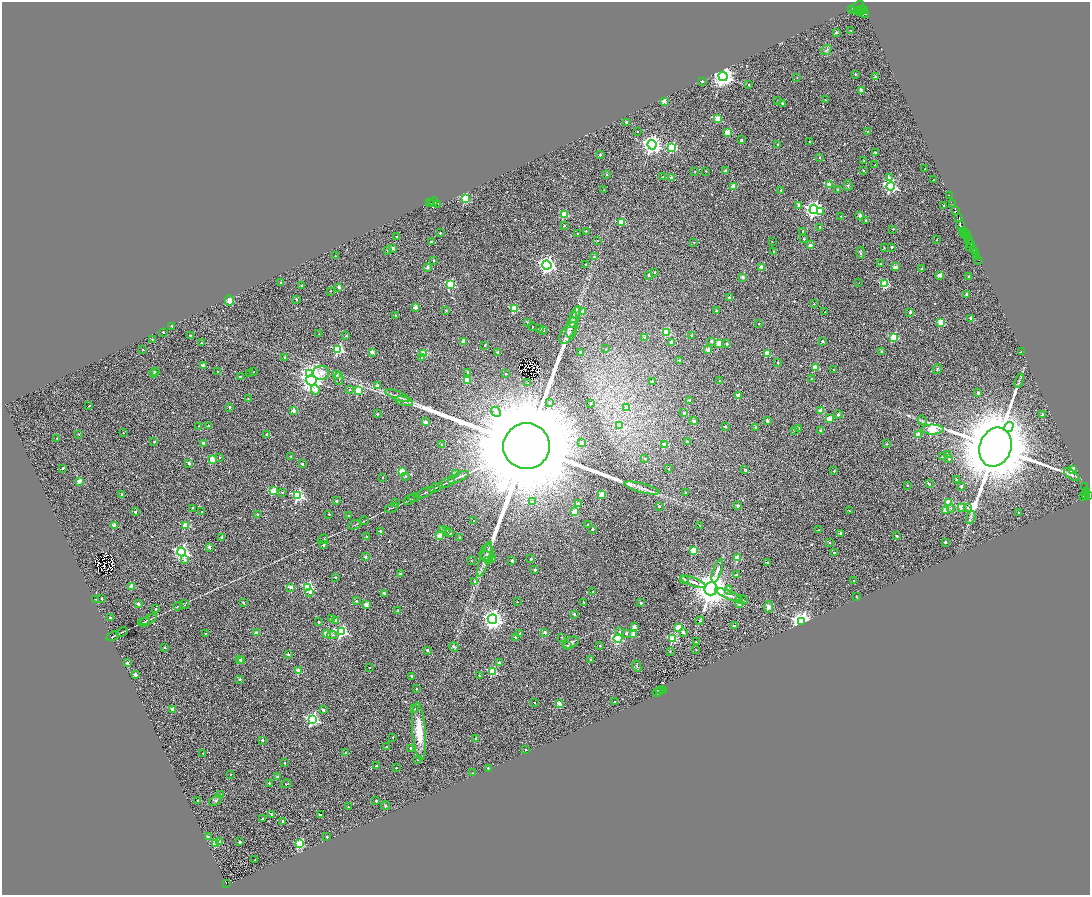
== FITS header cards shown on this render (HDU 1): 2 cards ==
NAXIS1  =                 2176
NAXIS2  =                 1786

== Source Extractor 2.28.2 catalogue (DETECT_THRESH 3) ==
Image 2176 x 1786 px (HDU 1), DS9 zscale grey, zoomed out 1/2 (1 PNG px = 2 x 2 image px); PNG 1092 x 897 px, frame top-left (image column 1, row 1786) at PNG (2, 2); each listed source drawn as its Kron ellipse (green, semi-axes under 4 px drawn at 4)
Background 0.836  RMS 0.51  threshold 1.54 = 3 sigma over >= 5 px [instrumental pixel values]
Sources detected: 778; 111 cannot appear on this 1/2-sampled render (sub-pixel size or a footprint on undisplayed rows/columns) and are neither listed nor drawn; of the other 667, the 500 brightest by FLUX_AUTO listed and drawn (167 fainter detections omitted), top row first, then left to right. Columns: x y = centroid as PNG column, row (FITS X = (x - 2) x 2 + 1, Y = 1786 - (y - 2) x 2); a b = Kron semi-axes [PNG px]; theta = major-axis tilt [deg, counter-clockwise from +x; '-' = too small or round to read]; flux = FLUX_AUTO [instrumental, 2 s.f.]
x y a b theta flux
857 6 7 4 36 3.9e+03
852 9 4 2 - 1.1e+03
864 9 3 2 - 5.6e+02
861 10 3 1 - 3.1e+02
860 11 5 3 - 1.1e+03
858 12 2 1 - 5.7e+02
864 13 4 2 - 1.2e+03
866 15 3 2 - 8.0e+02
851 30 2 2 - 7.3e+01
836 32 2 2 - 2.5e+02
826 50 6 3 39 1.8e+02
855 74 2 2 - 1.7e+02
723 76 4 4 - 8.1e+04
797 77 2 2 - 7.2e+01
875 77 2 2 - 3.4e+02
702 81 2 2 - 4.6e+02
749 85 2 2 - 1.5e+02
861 90 2 2 - 1.0e+03
778 100 2 2 - 1.1e+02
826 100 2 2 - 8.8e+01
664 101 2 2 - 1.5e+03
782 103 2 2 - 2.3e+02
718 119 3 2 - 2.7e+03
626 122 2 2 - 4.1e+02
868 131 2 2 - 9.9e+01
638 132 2 2 - 6.9e+01
727 132 3 3 - 2.5e+03
741 140 2 2 - 3.0e+02
809 142 2 2 - 9.5e+01
778 144 2 2 - 9.3e+01
652 145 5 4 - 6.1e+04
672 147 3 3 - 9.2e+03
876 153 2 2 - 7.3e+02
600 155 2 2 - 2.8e+02
819 157 2 2 - 1.2e+02
864 161 2 2 - 8.4e+01
875 165 2 2 - 1.4e+02
925 169 2 1 - 7.2e+01
863 170 2 2 - 1.6e+02
706 171 2 2 - 8.1e+01
726 171 2 2 - 1.1e+03
695 172 2 2 - 1.4e+02
607 175 2 2 - 1.2e+02
663 177 2 2 - 1.1e+02
671 178 2 2 - 8.0e+02
889 178 2 2 - 4.1e+02
934 180 2 2 - 2.3e+02
829 185 2 2 - 2.3e+03
734 186 3 2 - 2.2e+03
848 186 5 3 - 1.2e+02
890 186 4 4 - 2.0e+04
837 189 2 2 - 1.1e+02
604 190 2 2 - 6.7e+01
781 190 2 2 - 1.1e+02
949 195 2 1 - 7.5e+01
465 199 3 3 - 6.2e+03
434 202 4 2 - 1.4e+03
430 203 2 1 - 3.0e+02
432 204 4 2 - 1.3e+03
438 204 3 2 - 9.3e+02
953 204 2 1 - 1.4e+02
799 205 2 2 - 5.9e+02
944 205 2 2 - 1.2e+02
814 210 4 4 - 3.7e+04
955 210 4 2 - 1.8e+03
820 212 4 3 - 1.5e+03
564 214 3 3 - 4.1e+03
860 215 2 2 - 6.1e+02
841 216 2 2 - 7.2e+01
959 218 3 2 - 1.6e+03
866 221 2 2 - 3.9e+02
621 222 3 3 - 4.0e+03
960 225 3 2 - 8.3e+02
564 226 2 2 - 1.4e+02
820 227 2 2 - 2.5e+02
893 229 2 2 - 8.4e+01
586 231 2 2 - 8.0e+01
803 231 2 2 - 1.5e+02
962 231 2 1 - 8.6e+01
966 232 2 1 - 6.5e+02
440 233 2 2 - 2.0e+02
577 233 2 2 - 2.0e+02
963 234 2 1 - 7.8e+01
966 235 3 3 - 1.3e+03
397 237 2 2 - 3.1e+02
968 237 2 1 - 2.9e+02
804 239 2 2 - 1.1e+02
969 239 3 1 - 1.2e+03
937 240 2 2 - 8.4e+01
597 241 2 2 - 1.0e+02
968 241 3 1 - 6.3e+02
431 242 2 2 - 3.1e+02
694 242 2 2 - 6.9e+01
772 242 2 2 - 6.7e+01
971 244 2 1 - 6.8e+02
810 245 2 2 - 9.1e+02
969 246 2 1 - 1.7e+02
891 247 2 2 - 4.0e+02
392 248 2 2 - 1.5e+03
884 248 2 2 - 8.7e+01
974 250 2 2 - 5.1e+02
388 251 2 2 - 1.8e+02
774 251 2 2 - 1.6e+02
975 252 2 1 - 7.9e+02
861 253 6 4 88 1.7e+02
335 256 2 2 - 7.3e+01
977 256 2 2 - 3.3e+02
594 257 2 2 - 2.3e+02
979 260 3 1 - 9.7e+01
434 261 2 2 - 2.2e+02
880 264 2 2 - 8.4e+01
547 265 4 4 - 4.2e+04
585 265 2 2 - 9.5e+01
427 267 2 2 - 6.7e+02
762 267 2 2 - 1.8e+03
895 267 2 2 - 1.6e+03
922 269 2 2 - 3.6e+02
654 272 2 2 - 1.8e+02
649 275 2 2 - 5.3e+02
940 275 2 2 - 1.8e+03
969 276 2 2 - 2.7e+02
743 277 2 2 - 1.0e+03
281 282 2 2 - 2.5e+02
859 283 2 1 - 1.1e+02
450 284 4 3 - 8.3e+03
885 284 3 3 - 6.4e+03
302 286 2 2 - 3.5e+02
339 287 2 2 - 8.9e+02
330 291 2 2 - 7.1e+01
966 294 2 2 - 4.7e+02
729 298 2 2 - 1.0e+03
296 299 2 2 - 2.1e+02
229 301 5 4 - 5.8e+02
814 304 2 2 - 7.5e+01
416 307 2 2 - 1.1e+03
514 308 3 3 - 5.3e+03
446 310 2 2 - 1.3e+02
716 311 2 2 - 3.8e+02
582 312 2 2 - 1.7e+03
825 312 2 2 - 1.1e+02
910 312 2 2 - 4.2e+02
576 313 6 4 65 2.6e+02
396 315 2 2 - 8.8e+01
575 317 11 3 70 3.6e+02
971 319 2 2 - 1.5e+03
941 322 3 3 - 4.1e+03
528 323 2 2 - 2.6e+02
759 324 2 2 - 8.9e+01
572 325 13 4 77 4.9e+02
172 326 2 2 - 1.3e+02
532 327 2 2 - 9.4e+01
540 329 2 2 - 5.0e+02
543 330 2 2 - 9.0e+01
163 332 2 2 - 2.1e+02
568 333 12 6 54 5.1e+02
666 333 3 3 - 5.6e+03
319 334 3 2 - 6.8e+01
190 335 2 2 - 8.5e+01
692 335 2 2 - 3.0e+02
346 336 4 3 - 7.6e+01
645 337 2 2 - 7.2e+02
893 337 3 3 - 5.8e+03
152 340 2 2 - 7.0e+01
464 341 2 2 - 9.6e+02
711 341 2 2 - 3.1e+02
822 341 2 2 - 5.1e+02
671 342 2 2 - 7.4e+02
201 343 2 2 - 1.6e+02
719 343 3 2 - 2.1e+03
727 344 2 2 - 3.8e+02
485 345 2 2 - 1.3e+02
338 349 3 3 - 1.0e+04
606 349 2 2 - 7.7e+01
143 350 2 2 - 1.7e+02
708 350 2 2 - 2.0e+03
882 351 2 2 - 2.0e+02
372 352 2 2 - 1.4e+03
498 352 2 2 - 5.1e+02
1021 352 2 2 - 4.0e+02
580 353 2 2 - 5.1e+02
767 353 3 2 - 2.4e+03
423 354 3 3 - 3.5e+03
422 357 3 2 - 2.3e+02
285 358 2 2 - 3.2e+02
680 361 2 2 - 3.0e+02
778 362 2 2 - 2.0e+02
203 366 2 2 - 1.5e+03
815 367 3 2 - 3.0e+03
834 369 2 2 - 7.2e+01
937 369 5 3 - 1.2e+02
155 371 2 2 - 6.6e+02
218 372 2 2 - 2.1e+02
254 372 2 2 - 8.0e+01
467 372 3 3 - 1.7e+02
321 373 8 7 - 1.5e+03
154 374 2 2 - 2.1e+02
249 374 2 2 - 1.2e+02
310 374 4 4 - 2.4e+04
506 374 2 2 - 1.0e+02
336 375 3 2 - 2.6e+02
240 377 2 2 - 4.2e+02
339 379 6 2 -89 1.0e+02
811 379 3 3 - 8.0e+01
311 380 5 5 - 6.6e+04
467 380 4 3 - 3.6e+03
719 380 2 2 - 7.6e+01
1019 381 7 3 72 2.2e+02
652 382 2 2 - 6.2e+02
528 383 2 2 - 1.8e+02
377 385 2 2 - 4.8e+02
315 390 5 4 - 1.3e+03
350 390 2 2 - 1.7e+02
358 390 3 3 - 4.2e+03
978 393 3 3 - 1.2e+02
398 396 13 4 -22 5.2e+02
739 396 2 2 - 2.0e+03
248 398 2 2 - 7.0e+01
690 400 2 2 - 5.7e+02
404 401 9 3 -17 3.6e+02
550 403 3 3 - 1.0e+02
591 403 2 2 - 2.4e+02
89 406 2 2 - 7.4e+01
229 407 2 2 - 2.1e+02
627 408 2 2 - 8.6e+02
293 411 2 2 - 1.1e+03
821 411 2 2 - 2.2e+03
496 412 5 3 - 4.2e+02
684 413 2 2 - 2.8e+02
377 414 3 3 - 1.0e+02
838 415 4 4 - 1.7e+02
1043 415 2 2 - 4.2e+02
829 418 2 2 - 2.3e+03
922 420 5 3 - 1.2e+02
694 421 4 3 - 2.5e+02
767 421 2 2 - 8.0e+02
425 422 3 2 - 1.0e+03
199 426 2 2 - 7.8e+01
209 426 2 2 - 5.3e+02
620 426 3 2 - 1.0e+03
725 426 2 2 - 2.6e+02
756 427 2 2 - 1.2e+02
1009 427 5 4 - 9.8e+03
799 428 2 2 - 1.4e+02
794 430 2 2 - 9.2e+01
932 430 11 5 1 9.4e+03
821 431 2 2 - 8.3e+02
123 433 2 2 - 8.2e+01
79 434 3 3 - 7.4e+01
267 434 2 2 - 3.0e+02
918 435 2 2 - 1.8e+03
57 438 2 2 - 1.0e+02
154 442 2 2 - 2.0e+02
687 442 2 2 - 3.9e+02
204 443 2 2 - 7.9e+02
582 443 2 2 - 7.5e+02
887 444 3 3 - 6.6e+01
442 445 2 2 - 5.0e+02
665 445 2 2 - 1.7e+03
526 446 23 23 - 4.1e+06
995 447 20 15 70 1.3e+06
947 454 2 2 - 4.9e+02
291 456 2 2 - 1.4e+02
220 457 2 2 - 8.3e+01
942 457 2 2 - 2.6e+02
645 458 3 2 - 9.6e+01
212 459 3 3 - 4.0e+03
949 459 2 2 - 1.6e+02
189 463 2 2 - 6.8e+02
302 464 2 2 - 2.4e+02
63 468 2 2 - 3.5e+02
669 469 2 2 - 8.5e+01
1072 469 2 2 - 1.4e+03
745 470 2 2 - 3.4e+02
834 471 2 2 - 1.5e+02
402 472 3 3 - 4.5e+03
455 474 2 2 - 9.3e+02
1072 475 9 3 -36 2.8e+02
405 476 3 3 - 7.6e+01
383 477 2 2 - 1.3e+02
458 477 11 2 26 3.0e+02
956 480 2 2 - 1.1e+02
80 481 2 2 - 1.8e+03
446 483 9 1 24 1.7e+02
929 484 2 2 - 1.3e+02
907 486 2 2 - 1.7e+02
961 486 2 2 - 4.5e+02
1085 487 2 1 - 9.9e+01
435 488 7 2 19 1.4e+02
642 488 18 4 -15 5.3e+02
273 491 3 3 - 3.2e+03
1086 491 2 2 - 6.7e+02
282 492 3 3 - 1.0e+02
685 492 2 2 - 9.2e+01
425 493 10 2 26 1.5e+02
1086 493 2 1 - 1.0e+02
122 494 2 2 - 6.0e+02
602 495 3 2 - 3.2e+03
1085 495 2 1 - 2.1e+02
298 496 4 4 - 1.5e+04
1083 496 3 1 - 2.3e+02
1088 496 2 2 - 5.5e+02
414 498 6 1 22 7.3e+01
409 500 6 2 33 9.6e+01
336 501 2 2 - 4.2e+02
532 502 3 2 - 6.7e+02
949 502 3 3 - 3.9e+03
395 503 2 2 - 2.5e+02
578 504 2 2 - 1.2e+03
659 506 2 2 - 2.3e+02
738 506 2 2 - 1.2e+03
962 507 2 2 - 2.5e+03
968 507 3 3 - 1.1e+02
193 508 2 2 - 1.0e+02
392 508 7 2 22 1.1e+02
951 509 4 3 - 1.0e+02
849 510 2 2 - 7.4e+01
946 511 3 2 - 2.6e+03
135 512 2 2 - 3.0e+02
201 512 2 2 - 2.3e+02
575 512 3 3 - 2.9e+03
1019 513 2 2 - 2.7e+02
257 514 2 2 - 1.4e+02
329 514 2 2 - 1.7e+02
348 515 2 2 - 8.7e+01
971 518 7 4 68 1.8e+02
364 521 5 1 - 7.2e+01
474 521 2 2 - 1.1e+02
588 524 2 2 - 1.6e+02
114 525 3 2 - 2.1e+03
186 525 3 3 - 4.4e+03
355 525 7 2 21 1.3e+02
699 525 2 2 - 7.1e+01
592 529 2 2 - 2.2e+02
442 530 2 2 - 4.3e+02
819 530 2 2 - 1.1e+02
380 531 2 2 - 2.9e+02
446 531 3 3 - 1.0e+02
449 533 2 2 - 6.1e+02
840 533 2 2 - 6.1e+02
439 536 2 2 - 1.9e+03
897 536 2 2 - 3.0e+02
222 537 2 2 - 7.0e+02
366 537 2 2 - 1.5e+02
459 537 2 2 - 9.3e+01
323 539 5 2 - 7.2e+01
945 542 2 2 - 3.2e+02
829 543 2 2 - 1.8e+02
323 545 2 2 - 3.6e+02
209 547 2 2 - 6.7e+02
693 550 3 3 - 3.6e+03
181 552 4 4 - 3.0e+04
487 553 9 6 -90 3.4e+02
834 553 2 2 - 2.3e+02
486 556 7 4 -13 1.8e+02
365 557 4 3 - 2.1e+02
492 558 2 2 - 1.3e+03
737 558 3 3 - 3.2e+03
485 559 18 5 72 7.2e+02
531 559 2 2 - 1.5e+02
185 560 3 2 - 4.0e+02
471 560 2 2 - 7.0e+01
512 560 2 2 - 4.6e+02
488 561 3 2 - 7.8e+01
767 563 2 2 - 3.7e+02
535 570 2 2 - 3.3e+02
717 571 12 3 71 4.0e+02
400 574 2 2 - 1.8e+02
737 575 2 2 - 5.1e+02
335 577 2 2 - 9.3e+01
684 579 5 3 - 1.1e+02
854 581 2 2 - 8.2e+01
475 582 3 3 - 4.5e+02
693 582 13 3 -19 4.8e+02
132 586 2 2 - 2.3e+03
291 587 2 2 - 1.4e+03
308 587 3 3 - 1.2e+04
711 589 7 6 - 2.4e+05
729 590 4 3 - 1.6e+02
310 592 3 2 - 3.8e+02
593 592 3 2 - 1.5e+02
384 593 2 2 - 3.5e+02
729 595 14 4 -22 5.7e+02
856 596 2 1 - 7.1e+01
96 599 2 2 - 7.7e+01
102 599 2 2 - 3.2e+02
742 600 6 3 -23 1.1e+02
356 601 2 2 - 1.4e+02
517 602 2 2 - 8.1e+01
584 602 2 2 - 9.1e+01
243 603 2 2 - 2.3e+02
641 603 2 2 - 3.3e+02
138 604 2 2 - 1.1e+03
739 604 2 2 - 7.6e+02
184 605 4 3 - 1.1e+02
366 605 2 2 - 1.4e+03
178 606 5 2 - 7.8e+01
768 607 6 4 84 4.6e+02
156 609 2 2 - 1.2e+02
398 611 2 2 - 2.3e+02
574 614 2 2 - 2.9e+02
110 618 2 2 - 3.8e+02
332 618 2 2 - 4.4e+02
492 619 5 4 - 6.7e+04
149 620 9 2 25 1.8e+02
336 620 2 2 - 9.1e+02
700 621 4 3 - 8.4e+01
801 621 4 3 - 7.5e+04
144 622 6 2 16 1.1e+02
319 622 2 2 - 2.6e+02
734 626 3 2 - 6.3e+02
634 627 2 2 - 1.1e+03
679 628 3 3 - 4.2e+03
122 632 6 2 24 6.7e+01
341 632 4 4 - 1.4e+04
545 632 2 2 - 6.7e+02
619 632 4 3 - 1.7e+02
683 632 2 2 - 6.1e+02
206 633 2 2 - 2.1e+02
256 633 2 2 - 9.8e+02
327 633 3 3 - 3.1e+03
520 633 2 2 - 2.3e+02
626 633 2 2 - 6.1e+02
633 634 3 2 - 1.3e+03
332 635 5 3 - 1.4e+02
113 636 6 2 26 9.2e+01
515 637 2 2 - 2.6e+02
561 637 2 2 - 8.5e+01
618 638 4 4 - 5.0e+03
672 639 3 3 - 6.7e+03
696 642 2 2 - 1.3e+02
571 643 9 5 23 3.2e+02
568 645 4 3 - 1.0e+02
600 646 2 2 - 1.2e+02
454 647 5 4 - 1.7e+02
165 648 2 2 - 2.0e+02
427 650 2 2 - 4.5e+02
696 650 2 1 - 7.5e+01
670 651 2 2 - 1.2e+02
288 654 2 2 - 3.2e+02
240 660 2 2 - 3.9e+02
242 660 2 2 - 8.6e+02
591 660 2 2 - 6.1e+02
127 663 2 2 - 2.8e+02
499 663 2 2 - 7.3e+02
637 666 6 2 -63 9.7e+01
369 668 2 2 - 1.0e+02
299 670 2 2 - 2.1e+03
492 671 3 3 - 7.9e+03
135 675 2 2 - 9.6e+02
479 675 2 2 - 1.1e+02
411 676 2 2 - 3.2e+02
239 679 2 2 - 2.5e+02
416 689 2 2 - 1.3e+02
660 690 4 1 - 3.8e+02
663 691 2 2 - 3.4e+02
658 692 5 3 - 5.1e+02
534 702 2 2 - 1.3e+02
615 702 2 2 - 1.6e+02
559 704 2 2 - 2.1e+03
414 709 3 2 - 1.6e+02
173 710 2 2 - 1.8e+03
323 710 2 2 - 2.7e+02
312 719 4 4 - 1.8e+04
419 731 29 6 -85 2.7e+03
393 737 2 2 - 9.7e+01
476 739 2 2 - 5.4e+02
262 740 2 2 - 2.4e+02
386 747 2 2 - 2.0e+02
411 748 2 2 - 3.4e+02
526 750 2 2 - 1.7e+02
203 753 2 2 - 8.0e+01
345 753 3 2 - 9.8e+01
417 759 2 2 - 7.6e+01
284 763 2 2 - 2.0e+02
376 766 2 2 - 2.0e+02
396 768 2 2 - 1.8e+02
488 768 2 2 - 2.3e+02
473 773 2 2 - 6.8e+01
231 774 2 2 - 9.8e+01
277 777 2 2 - 4.5e+02
269 783 2 2 - 1.9e+02
286 784 5 2 - 7.8e+01
220 794 2 2 - 1.3e+02
216 800 7 4 36 2.1e+02
198 801 2 2 - 2.4e+02
376 801 2 2 - 2.1e+02
385 806 4 3 - 1.2e+02
348 807 2 2 - 8.9e+01
272 814 2 2 - 7.4e+02
320 815 2 2 - 3.4e+02
262 819 2 2 - 2.7e+02
283 821 2 2 - 3.1e+02
208 836 2 2 - 1.8e+02
327 837 2 2 - 2.5e+02
219 841 2 2 - 2.1e+02
239 842 2 2 - 2.3e+02
215 843 3 2 - 2.4e+03
299 844 3 3 - 5.6e+03
254 860 2 2 - 8.0e+01
226 884 2 1 - 2.2e+02
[167 fainter detections neither listed nor drawn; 111 sub-pixel or undisplayed-footprint detections neither listed nor drawn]